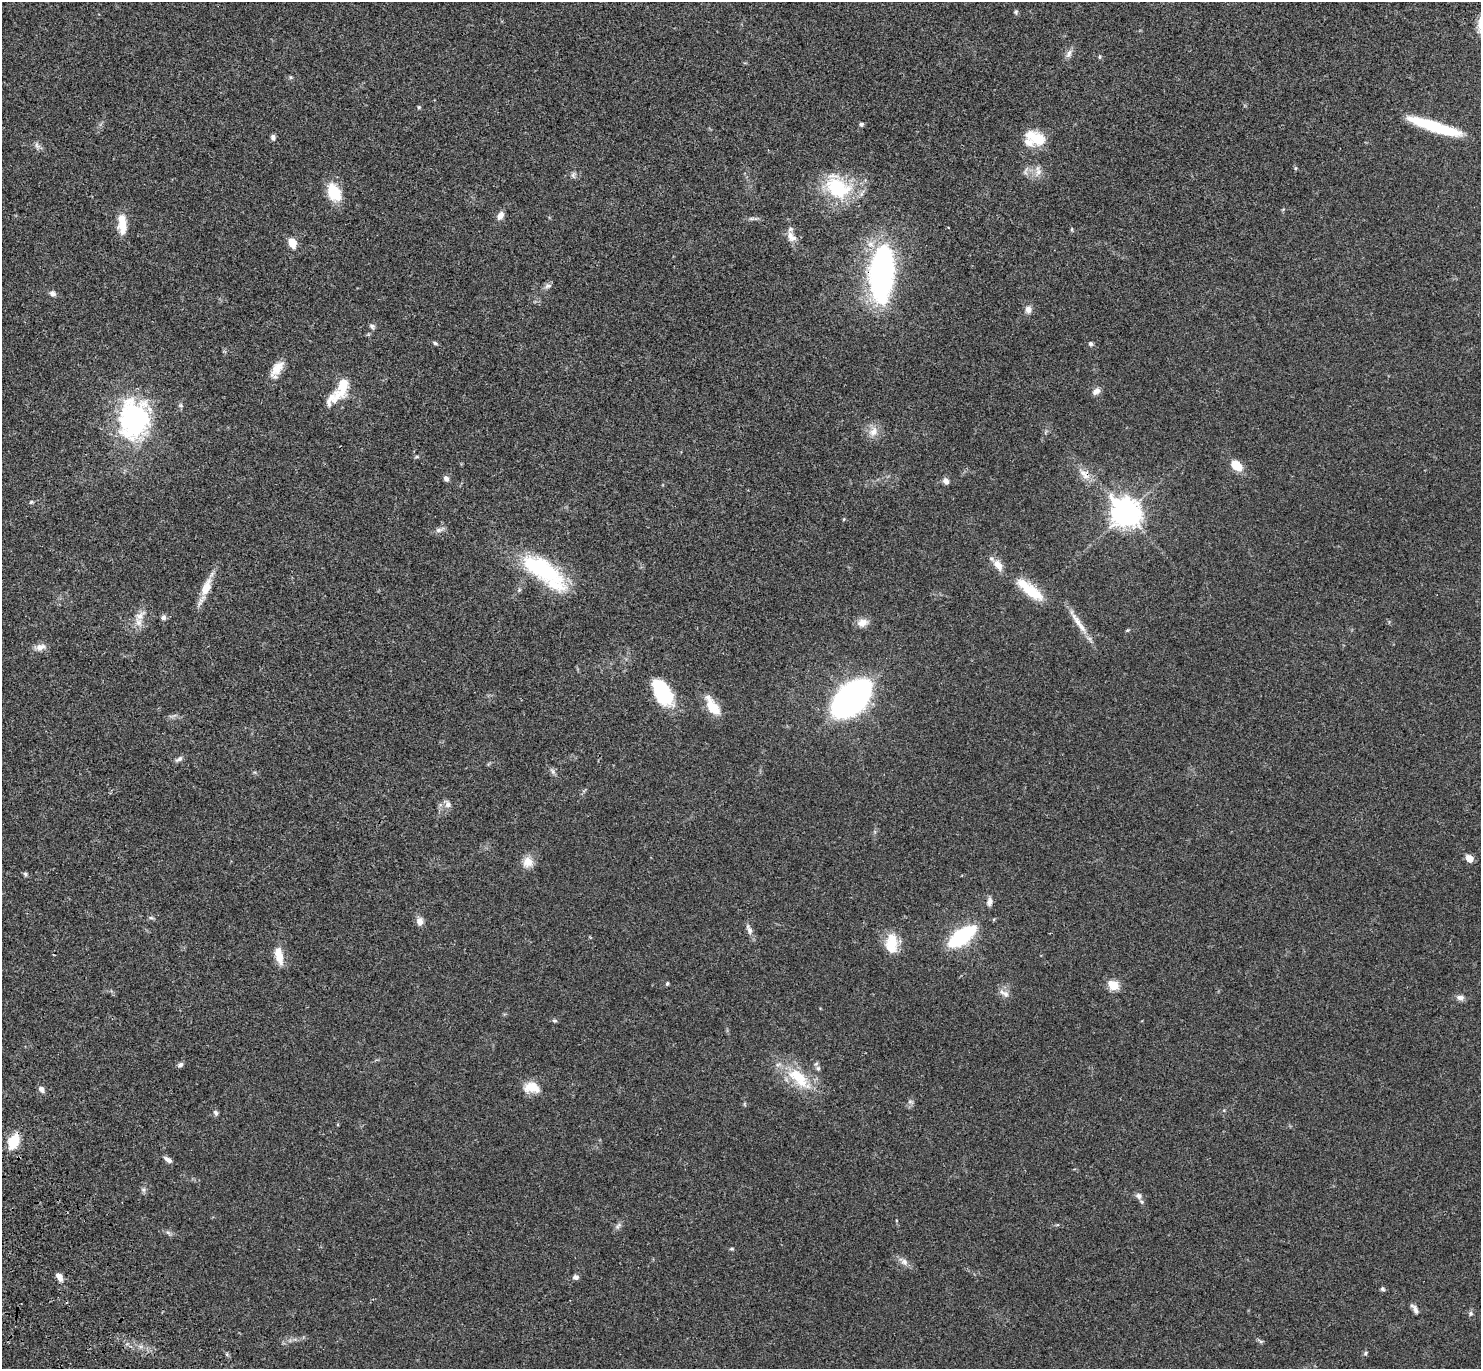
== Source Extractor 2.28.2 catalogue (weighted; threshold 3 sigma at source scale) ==
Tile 7 of 4 x 4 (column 3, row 2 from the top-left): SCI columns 3056-4534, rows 2986-4352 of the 6121 x 6108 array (HDU 1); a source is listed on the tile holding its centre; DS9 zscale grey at full resolution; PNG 1483 x 1371 px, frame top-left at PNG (2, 2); no overlay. Shown black and unused: <1% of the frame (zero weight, under 3 of 4 exposures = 6% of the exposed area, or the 3 px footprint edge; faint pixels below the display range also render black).
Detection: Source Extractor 2.28.2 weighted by HDU 2 'WHT'; one run over the whole footprint, this tile lists its part. Background 0.0502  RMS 0.0054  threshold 0.0242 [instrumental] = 3 sigma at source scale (4.5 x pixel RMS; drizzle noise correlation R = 1.50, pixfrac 1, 0.05/0.05 arcsec/px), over >= 5 px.
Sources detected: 104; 2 inside a brighter object's white glare — not listed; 4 inside a brighter listed object's ellipse — not listed separately; the other 98 listed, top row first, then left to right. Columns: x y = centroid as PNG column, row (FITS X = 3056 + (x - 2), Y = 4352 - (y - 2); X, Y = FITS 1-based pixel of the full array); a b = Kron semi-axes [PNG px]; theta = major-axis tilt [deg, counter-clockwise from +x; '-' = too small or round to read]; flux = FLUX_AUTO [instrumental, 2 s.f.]
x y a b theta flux
1016 12 6 5 - 0.76
1069 54 13 7 65 2.3
1100 57 6 3 82 0.57
290 77 6 4 -72 0.63
419 107 5 4 - 0.64
861 124 5 5 - 1.2
1435 126 53 9 -18 35
273 137 7 5 -82 1.5
1036 138 25 13 -27 13
37 146 10 5 -63 1.6
1295 168 6 4 89 0.59
1026 171 13 5 68 1.7
1038 171 15 8 -86 3.3
573 175 9 6 -81 1.3
838 188 38 26 -25 31
334 193 20 13 -64 15
500 215 11 7 62 3
751 218 9 4 0 1.2
122 224 25 10 -86 8.9
1072 229 6 3 72 0.54
791 237 18 10 -54 4.5
292 243 11 8 -72 5.6
882 271 56 26 85 120
548 286 10 7 6 1.7
52 293 9 7 -18 1.7
1028 309 9 8 - 2.8
372 326 8 6 -29 1.3
435 343 7 4 -22 0.93
1090 344 6 6 - 1
277 368 24 10 54 6.7
343 385 22 10 81 12
1096 391 10 7 33 2.8
330 398 24 7 60 4.4
181 405 6 5 - 0.87
134 420 43 32 85 78
873 432 16 10 47 5
417 457 6 4 -18 0.64
1237 466 14 9 -45 8
1084 474 19 10 -42 5.6
446 478 7 6 - 1.8
946 481 8 6 -50 2.1
31 502 5 4 - 0.77
1126 513 9 8 - 720
844 519 4 4 - 0.51
439 530 14 5 17 1.9
998 565 16 9 -56 4.8
541 569 54 21 -31 51
206 587 28 11 68 8.7
519 590 7 4 46 0.86
1030 590 40 12 -38 16
140 616 19 10 39 5.5
163 617 7 6 - 1.6
1078 622 45 6 -56 7.2
862 623 13 10 16 4.4
40 647 15 9 13 3.4
662 693 29 18 -57 28
851 699 20 13 43 410
712 706 25 12 -58 11
179 759 11 6 30 1.8
553 771 8 5 -71 1.4
448 804 10 8 -73 2.5
1469 858 5 5 - 9.3
528 862 14 13 - 5.4
25 874 6 5 - 0.92
989 902 11 7 80 2.2
151 918 8 4 -8 0.85
420 921 11 8 -87 3.1
749 929 18 7 -68 2.6
962 936 20 8 36 67
892 944 24 14 -87 12
279 955 22 9 -78 7.6
667 984 4 4 - 0.82
1113 985 6 5 - 28
1005 994 12 9 -40 3
1460 998 11 8 -7 2.2
555 1021 8 4 -1 0.81
180 1064 8 6 31 1.3
818 1068 7 7 - 1.4
799 1078 43 17 -42 22
532 1087 20 13 -8 8.4
41 1089 9 6 -53 2.1
910 1102 8 4 -8 0.91
216 1113 7 5 -58 1.2
13 1141 15 9 65 14
168 1160 12 5 -33 1.9
144 1190 7 6 - 1.3
1138 1196 9 8 - 2.3
618 1226 12 5 45 1.5
168 1232 7 4 -3 1.1
731 1249 6 4 0 0.67
904 1262 11 8 -43 2.7
59 1276 10 6 -61 3.4
575 1277 7 6 - 1.6
1383 1289 6 5 - 0.88
1415 1309 16 6 -57 2.2
1471 1313 7 6 - 1.1
1261 1341 8 5 -25 0.92
1365 1353 6 4 39 0.83
Overlapping masked pixels (flux is a lower limit): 3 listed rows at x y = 882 271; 1084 474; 13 1141